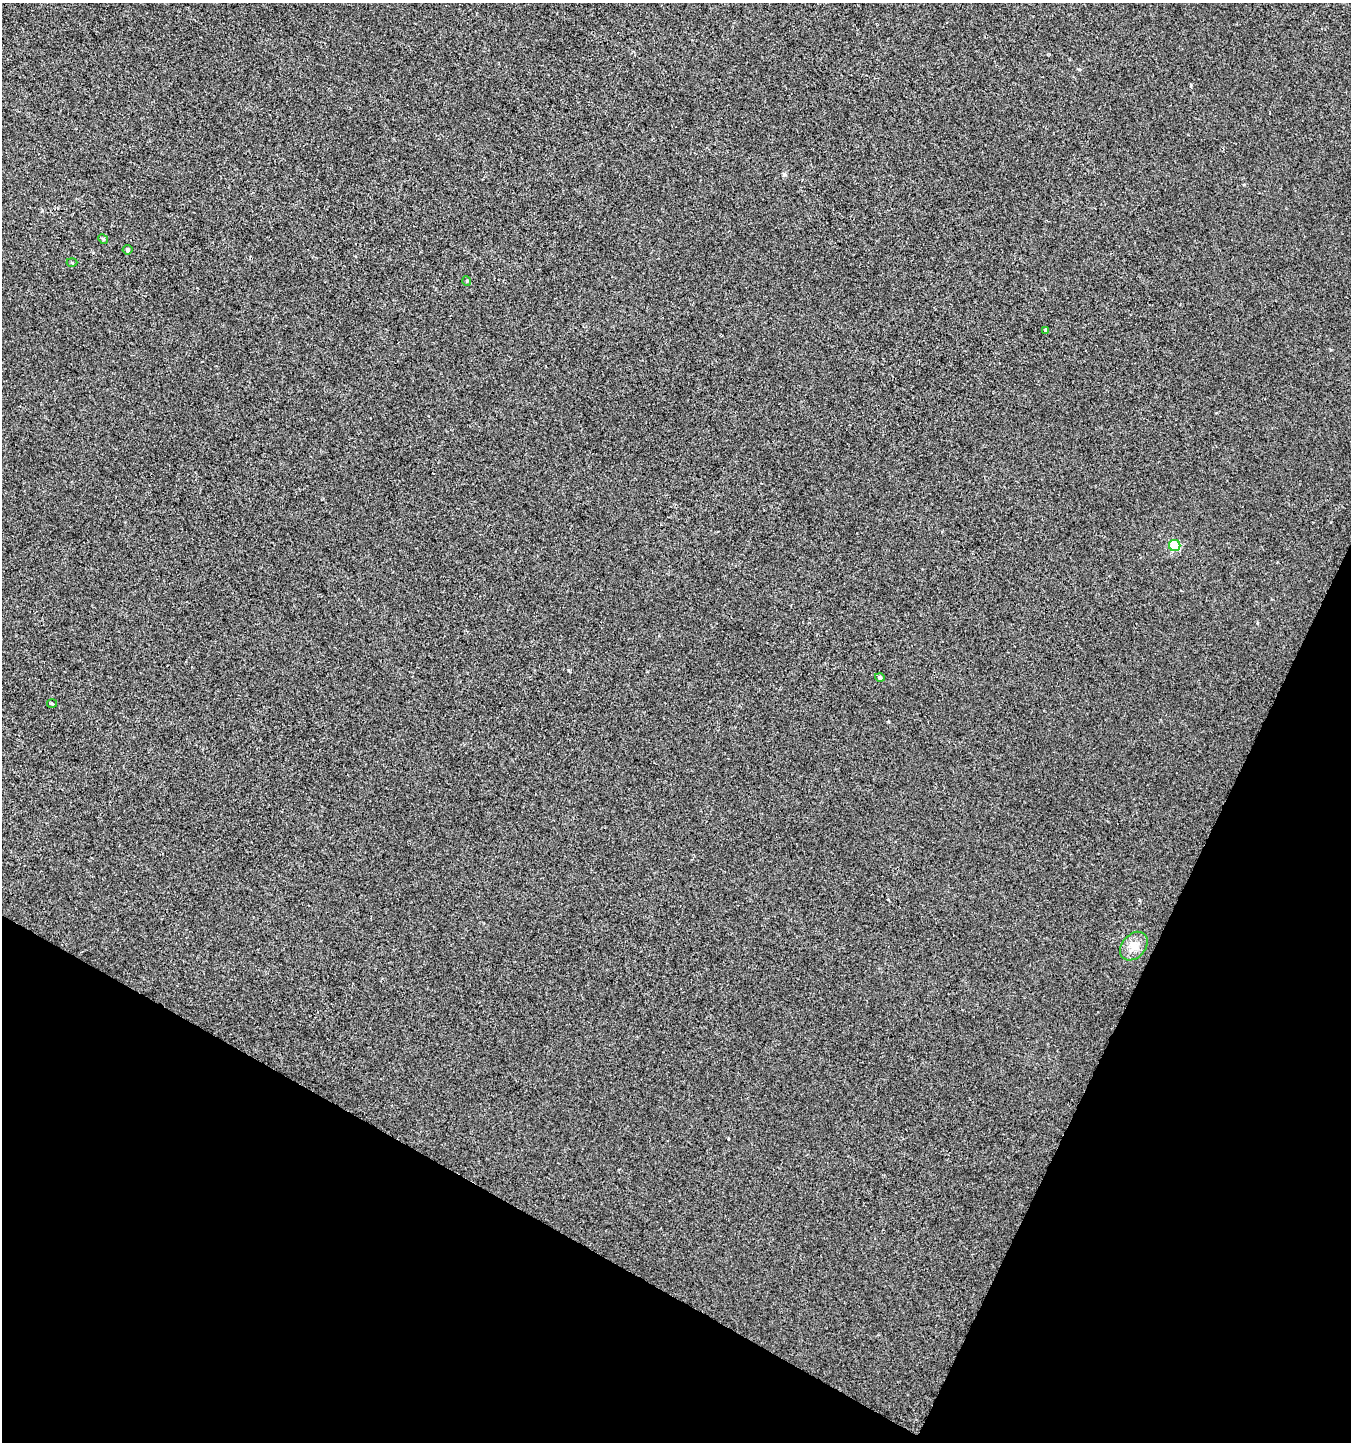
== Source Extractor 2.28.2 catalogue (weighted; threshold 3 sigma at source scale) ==
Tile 15 of 4 x 4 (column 3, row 4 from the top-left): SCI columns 2903-4251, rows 15-1454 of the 5868 x 5772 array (HDU 1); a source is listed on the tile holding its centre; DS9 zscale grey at full resolution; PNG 1353 x 1444 px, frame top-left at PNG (2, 3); each listed source drawn as its Kron ellipse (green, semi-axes under 4 px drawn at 4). Shown black and unused: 23% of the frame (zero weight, under 2 of 3 exposures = <1% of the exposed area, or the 3 px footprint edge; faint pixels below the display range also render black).
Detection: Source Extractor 2.28.2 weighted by HDU 2 'WHT'; one run over the whole footprint, this tile lists its part. Background 0.0011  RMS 0.0056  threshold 0.0253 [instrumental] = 3 sigma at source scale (4.5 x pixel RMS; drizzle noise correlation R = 1.50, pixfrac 1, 0.0396/0.0396 arcsec/px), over >= 5 px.
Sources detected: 9; all 9 listed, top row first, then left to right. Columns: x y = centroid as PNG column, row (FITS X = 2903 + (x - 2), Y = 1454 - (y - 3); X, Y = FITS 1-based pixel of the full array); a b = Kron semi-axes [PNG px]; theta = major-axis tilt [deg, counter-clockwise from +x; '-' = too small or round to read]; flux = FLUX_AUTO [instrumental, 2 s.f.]
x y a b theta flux
103 239 5 4 - 0.66
127 250 5 4 - 1.1
72 263 5 3 - 0.54
467 281 5 3 - 0.51
1046 330 4 3 - 1.2
1175 545 6 5 - 30
880 677 5 4 - 1.4
52 704 5 3 - 0.53
1134 946 16 11 47 5.8